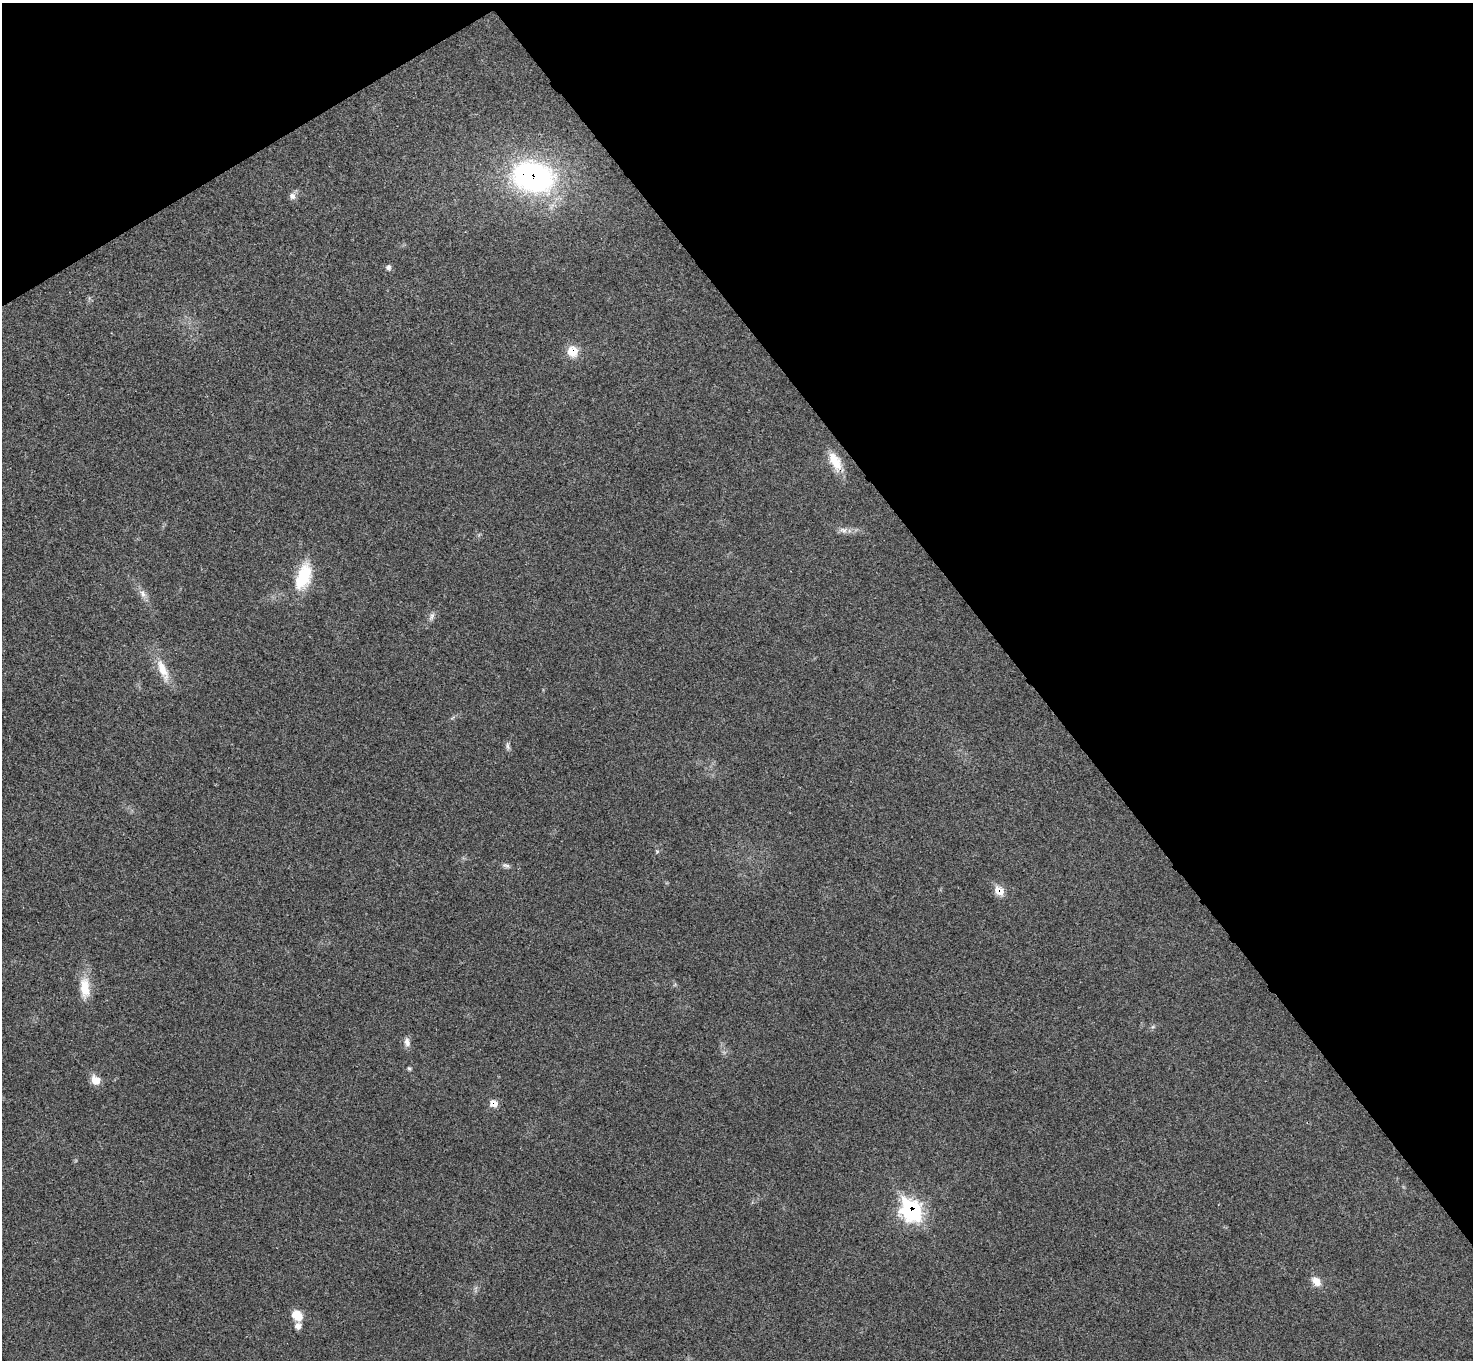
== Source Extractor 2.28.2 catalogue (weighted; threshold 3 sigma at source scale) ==
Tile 3 of 4 x 4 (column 3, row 1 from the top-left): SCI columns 2947-4417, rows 4233-5590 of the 5894 x 5887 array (HDU 1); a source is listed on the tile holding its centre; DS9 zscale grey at full resolution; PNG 1475 x 1362 px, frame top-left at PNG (2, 3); no overlay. Shown black and unused: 34% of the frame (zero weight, under 3 of 4 exposures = <1% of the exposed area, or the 3 px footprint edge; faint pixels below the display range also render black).
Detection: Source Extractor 2.28.2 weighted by HDU 2 'WHT'; one run over the whole footprint, this tile lists its part. Background 0.0218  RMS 0.0043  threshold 0.0196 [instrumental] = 3 sigma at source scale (4.5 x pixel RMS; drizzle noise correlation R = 1.50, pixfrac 1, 0.05/0.05 arcsec/px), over >= 5 px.
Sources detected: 25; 1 inside a brighter listed object's ellipse — not listed separately; the other 24 listed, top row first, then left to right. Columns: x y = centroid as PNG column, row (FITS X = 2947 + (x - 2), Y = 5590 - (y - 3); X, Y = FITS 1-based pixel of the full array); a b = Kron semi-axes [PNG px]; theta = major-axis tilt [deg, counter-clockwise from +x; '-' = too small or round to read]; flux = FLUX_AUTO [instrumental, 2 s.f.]
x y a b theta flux
533 176 44 30 -14 110
292 196 9 8 - 2.1
388 267 8 7 - 1.4
573 351 13 12 - 7.6
835 461 26 12 -63 9.7
843 530 13 8 0 2.6
303 576 36 18 72 20
143 594 15 8 -53 3.1
431 616 12 7 73 1.8
163 670 36 11 -68 9.6
453 718 9 4 31 0.86
507 746 12 6 -84 1.4
657 851 7 5 -68 0.71
506 866 12 5 -20 1.4
999 891 10 8 -40 7.4
85 988 30 13 -86 10
1153 1027 7 4 2 0.76
407 1042 13 8 -82 2.5
409 1069 6 4 -2 0.74
95 1080 9 7 -38 7.7
494 1103 9 8 - 4.2
911 1210 13 10 -50 100
1316 1281 15 10 -47 4.4
297 1315 12 9 -50 7
Overlapping masked pixels (flux is a lower limit): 6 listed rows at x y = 533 176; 573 351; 835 461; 999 891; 494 1103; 911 1210